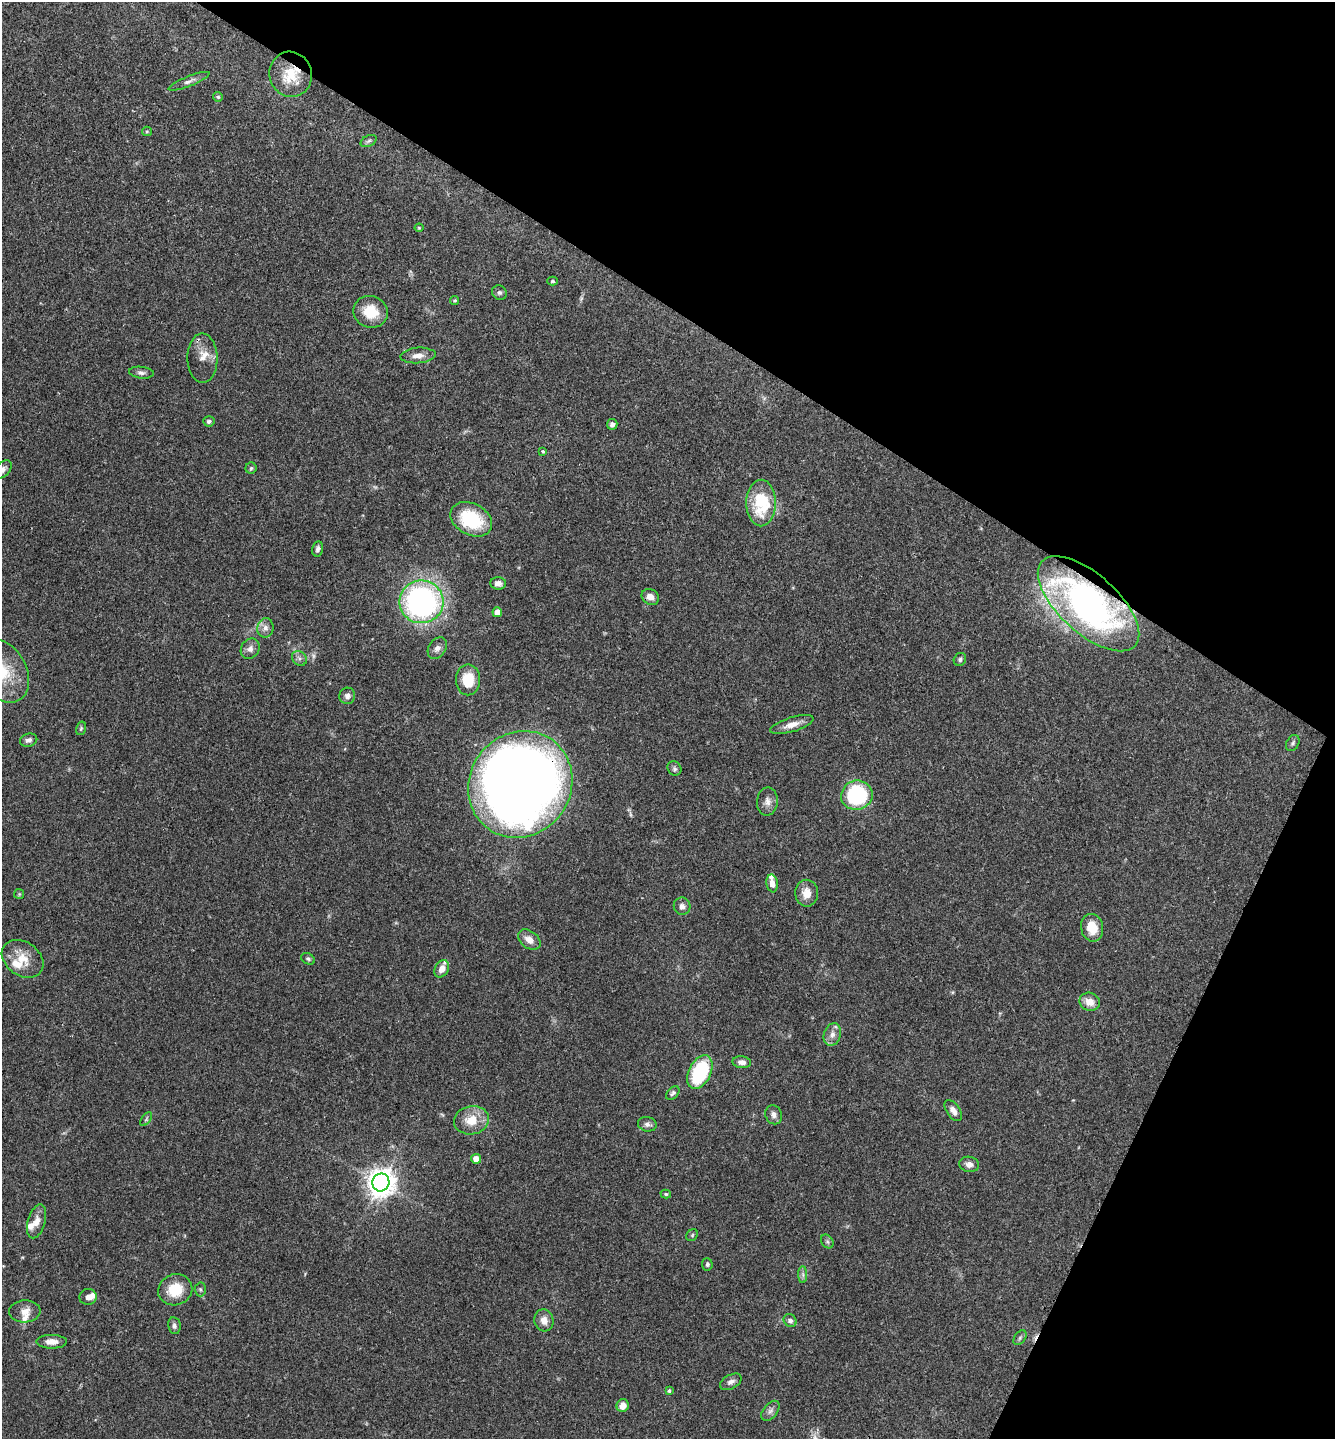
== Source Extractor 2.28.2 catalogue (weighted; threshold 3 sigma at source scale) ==
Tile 8 of 4 x 4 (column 4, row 2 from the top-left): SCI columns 4152-5484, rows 2881-4317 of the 5772 x 5764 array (HDU 1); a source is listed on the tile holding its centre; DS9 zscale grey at full resolution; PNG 1337 x 1441 px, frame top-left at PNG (2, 2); each listed source drawn as its Kron ellipse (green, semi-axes under 4 px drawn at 4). Shown black and unused: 28% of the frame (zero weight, under 3 of 4 exposures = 1% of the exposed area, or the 3 px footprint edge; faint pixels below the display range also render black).
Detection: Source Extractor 2.28.2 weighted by HDU 2 'WHT'; one run over the whole footprint, this tile lists its part. Background 0.0626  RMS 0.0045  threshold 0.0201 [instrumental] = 3 sigma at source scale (4.5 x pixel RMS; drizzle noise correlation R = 1.50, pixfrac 1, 0.05/0.05 arcsec/px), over >= 5 px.
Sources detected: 91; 2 too faint to see at this stretch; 1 cosmic-ray / hot-pixel residue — neither listed nor drawn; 5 inside a brighter listed object's ellipse — not listed separately; the other 83 listed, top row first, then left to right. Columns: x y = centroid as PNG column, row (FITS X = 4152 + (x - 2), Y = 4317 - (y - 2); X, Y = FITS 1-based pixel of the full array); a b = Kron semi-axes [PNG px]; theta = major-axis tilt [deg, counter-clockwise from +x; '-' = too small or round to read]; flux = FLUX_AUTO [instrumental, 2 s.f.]
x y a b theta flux
291 74 23 21 -72 13
189 81 22 5 22 2.2
218 97 5 5 - 0.64
147 131 5 4 - 0.52
369 141 8 5 27 1.1
419 228 4 4 - 0.44
553 281 5 4 - 0.74
499 293 8 7 - 1.2
455 300 4 4 - 0.69
371 312 17 16 - 11
418 355 18 8 4 3.4
202 358 24 15 -89 6.3
141 373 12 6 -5 1.5
209 421 6 5 - 0.99
612 424 5 5 - 1.8
543 452 3 3 - 1.6
251 468 5 5 - 0.72
3 470 11 6 44 1.9
761 503 23 15 90 24
471 519 22 15 -28 26
318 549 7 5 77 1.4
498 583 8 6 -2 2.4
650 597 9 7 -33 3.1
421 602 22 21 - 120
1089 604 63 29 -42 170
497 612 5 5 - 3.9
265 628 10 8 81 2.3
437 648 11 8 56 2.2
250 649 11 9 57 2.5
299 658 8 6 -44 1.5
960 659 7 6 - 1.1
2 671 34 24 -58 22
468 680 15 12 90 12
347 696 8 8 - 1.9
792 725 22 7 17 4.2
81 728 7 5 74 0.72
29 740 9 6 14 1.7
1293 743 8 6 61 1.2
674 768 7 6 - 1.1
520 784 55 50 54 640
857 795 16 14 18 44
767 801 14 10 86 2.9
772 883 9 5 -79 2.9
807 893 13 11 -89 5
19 894 5 5 - 0.58
682 906 9 8 - 2.1
1092 928 14 11 -78 8.5
529 940 12 8 -38 3.8
23 959 23 17 -36 9
308 959 7 5 -29 0.92
442 969 9 6 61 3.9
1090 1002 10 9 - 4.9
832 1035 11 8 70 2.9
742 1062 9 6 -7 2.3
700 1072 18 11 64 32
673 1093 8 5 43 1.1
953 1111 12 6 -55 2.7
774 1115 10 8 -68 2
146 1119 8 4 53 0.92
472 1120 17 14 10 9.3
647 1124 9 7 -9 1.8
476 1159 5 4 - 3.9
969 1164 10 7 -11 2.4
381 1182 9 8 - 570
666 1194 5 4 - 0.66
37 1221 17 8 73 3.8
692 1235 6 5 - 0.67
827 1242 7 5 -54 0.95
707 1264 6 5 - 0.91
803 1275 8 4 -89 1.1
200 1289 7 5 -88 0.83
175 1290 17 15 19 12
88 1297 8 8 - 2.3
25 1311 16 11 4 4.1
544 1320 11 9 -76 3.7
790 1321 7 6 - 1.6
174 1326 8 6 -81 1.5
1020 1338 8 5 54 1
52 1342 15 7 0 3.6
731 1382 12 7 27 2
669 1391 4 4 - 0.82
623 1406 6 6 - 3.9
770 1411 11 7 52 1.9
Overlapping masked pixels (flux is a lower limit): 3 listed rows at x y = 291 74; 1089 604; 520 784
Isophote crosses this tile's border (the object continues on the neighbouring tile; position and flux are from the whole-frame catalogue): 2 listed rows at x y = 3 470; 2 671